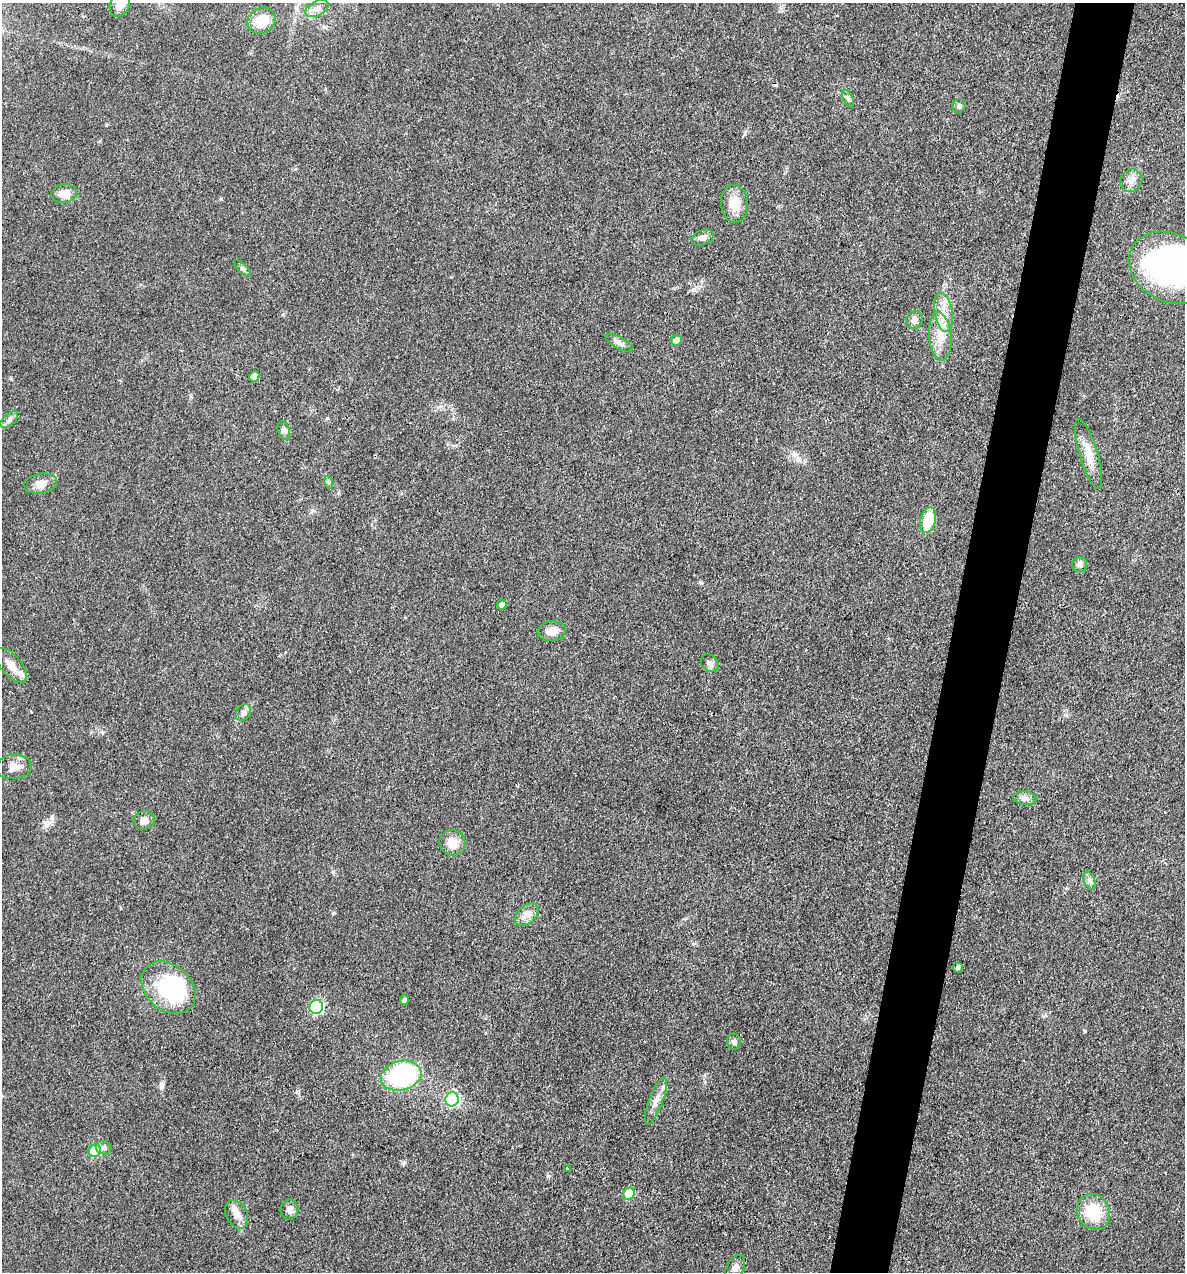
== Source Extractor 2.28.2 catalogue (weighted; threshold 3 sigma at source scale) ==
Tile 10 of 4 x 4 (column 2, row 3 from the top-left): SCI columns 1428-2610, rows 1272-2541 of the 5098 x 5081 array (HDU 1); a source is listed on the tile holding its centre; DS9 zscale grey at full resolution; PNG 1187 x 1274 px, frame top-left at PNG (2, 3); each listed source drawn as its Kron ellipse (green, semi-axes under 4 px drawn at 4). Shown black and unused: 5% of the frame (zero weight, under 3 of 4 exposures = <1% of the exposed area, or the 3 px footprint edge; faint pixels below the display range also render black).
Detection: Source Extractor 2.28.2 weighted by HDU 2 'WHT'; one run over the whole footprint, this tile lists its part. Background 0.078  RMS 0.0068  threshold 0.0305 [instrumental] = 3 sigma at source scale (4.5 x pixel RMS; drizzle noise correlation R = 1.50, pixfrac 1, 0.05/0.05 arcsec/px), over >= 5 px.
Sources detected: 55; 2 inside a brighter object's white glare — neither listed nor drawn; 2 inside a brighter listed object's ellipse — not listed separately; the other 51 listed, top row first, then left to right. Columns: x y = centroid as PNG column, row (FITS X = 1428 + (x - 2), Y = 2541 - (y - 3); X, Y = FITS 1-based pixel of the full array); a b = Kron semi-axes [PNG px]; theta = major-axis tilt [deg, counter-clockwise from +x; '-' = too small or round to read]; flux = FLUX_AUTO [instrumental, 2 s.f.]
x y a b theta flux
120 5 12 9 62 6.2
317 8 12 7 26 3.6
262 21 14 12 33 16
848 98 9 5 -64 1.7
959 106 7 6 - 1.8
1131 181 12 10 56 5
64 194 13 9 8 8.4
734 204 18 13 -85 13
703 238 12 7 22 3.3
242 268 10 4 -45 1.4
1170 268 43 34 -27 210
943 312 20 9 -81 9.3
914 320 9 8 - 3.3
940 337 24 11 -84 12
676 340 6 5 - 4.3
619 343 15 6 -29 3
254 376 5 4 - 4.1
9 419 10 5 42 2.5
284 430 10 6 -72 2
1089 454 36 9 -73 12
328 482 6 4 -70 1.1
41 484 16 10 10 5.9
928 520 13 7 76 21
1080 564 7 7 - 2.6
502 605 5 5 - 3.2
552 631 14 10 4 7.1
710 663 10 8 -43 2.9
11 665 21 10 -50 9.2
243 713 9 7 56 2.3
14 767 18 12 6 6.7
1025 798 11 7 -6 2.9
144 820 11 9 7 4.4
452 843 13 12 - 9
1090 881 10 5 -67 2.1
527 915 13 9 41 5.7
958 968 5 5 - 1.5
168 988 30 22 -42 68
404 1000 5 4 - 2.1
316 1007 7 6 - 91
734 1042 8 7 - 2.5
401 1076 20 14 15 90
452 1099 7 6 - 120
656 1101 25 7 69 5.7
104 1148 8 6 -14 2.1
95 1151 6 6 - 30
567 1169 3 3 - 1.4
629 1194 6 5 - 24
289 1210 10 9 - 3.4
1094 1212 18 16 -64 22
237 1214 15 10 -62 5.8
735 1268 13 8 60 3.3
Overlapping masked pixels (flux is a lower limit): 1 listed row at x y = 1170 268
Isophote crosses this tile's border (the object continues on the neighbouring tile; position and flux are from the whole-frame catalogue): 2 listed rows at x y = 120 5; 1170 268
Unlisted compact peaks at least as high as the median listed source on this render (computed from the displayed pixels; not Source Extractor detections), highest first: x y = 162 1086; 334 913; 548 1176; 1085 1031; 701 583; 52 818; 404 1162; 297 1092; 47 825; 327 418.